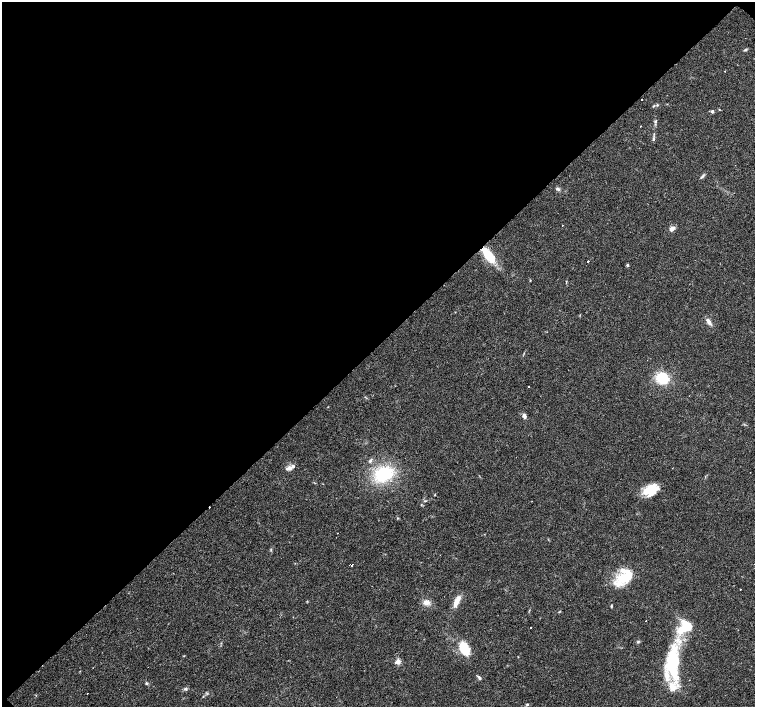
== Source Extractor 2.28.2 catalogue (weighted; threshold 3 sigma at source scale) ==
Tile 2 of 4 x 4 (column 2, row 1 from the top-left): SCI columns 1506-3010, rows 4385-5794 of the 6022 x 6015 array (HDU 1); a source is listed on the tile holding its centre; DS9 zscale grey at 2 x 2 block average (1 PNG px = mean of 2 x 2 image px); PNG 757 x 709 px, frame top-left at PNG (2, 2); no overlay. Shown black and unused: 49% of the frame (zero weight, under 3 of 4 exposures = <1% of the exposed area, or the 3 px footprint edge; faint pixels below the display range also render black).
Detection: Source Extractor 2.28.2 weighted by HDU 2 'WHT'; one run over the whole footprint, this tile lists its part. Background 0.0253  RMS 0.0033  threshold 0.0148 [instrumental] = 3 sigma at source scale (4.5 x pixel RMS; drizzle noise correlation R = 1.50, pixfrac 1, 0.0396/0.0396 arcsec/px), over >= 5 px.
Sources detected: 60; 7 cosmic-ray / hot-pixel residue — not listed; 9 inside a brighter listed object's ellipse — not listed separately; the other 44 listed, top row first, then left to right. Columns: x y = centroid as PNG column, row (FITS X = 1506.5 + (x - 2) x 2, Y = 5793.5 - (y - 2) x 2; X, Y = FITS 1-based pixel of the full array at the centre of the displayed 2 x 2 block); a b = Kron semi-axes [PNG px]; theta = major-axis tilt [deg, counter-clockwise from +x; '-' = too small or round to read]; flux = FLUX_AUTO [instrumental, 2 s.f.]
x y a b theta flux
745 50 5 2 - 0.94
657 105 3 3 - 0.71
719 109 2 2 - 0.39
712 111 4 3 - 1.4
655 121 5 3 - 1.1
641 126 2 2 - 0.78
653 139 4 3 - 1.2
702 176 8 3 43 1.3
558 189 6 4 -43 1.6
672 229 6 4 48 3.6
490 258 11 7 -59 20
588 261 2 2 - 1.7
627 265 3 3 - 0.97
530 280 3 2 - 0.41
708 321 10 4 -53 3.4
662 378 11 9 -36 25
529 387 2 2 - 3.7
524 416 5 4 - 2.8
370 461 6 4 64 1.6
289 468 9 4 10 2.9
384 474 17 12 20 46
650 490 16 11 21 18
435 495 3 2 - 0.54
425 501 3 2 - 0.58
397 518 4 2 - 0.48
271 549 4 2 - 0.64
351 565 2 2 - 8.7
623 578 16 11 -6 20
740 589 2 2 - 2.8
457 601 16 5 66 7.4
426 602 9 7 -8 4.7
611 606 4 2 - 0.81
685 627 16 12 37 25
530 628 2 2 - 0.6
638 642 4 3 - 0.91
464 648 13 8 -64 23
398 662 3 3 - 18
673 663 37 14 -90 60
80 671 2 2 - 3.6
479 678 6 3 -56 1.6
146 683 4 3 - 0.94
185 689 5 4 - 1.3
203 696 3 2 - 0.46
527 704 4 3 - 0.85
Diffuse or blended objects may show on this block-average render without a row.